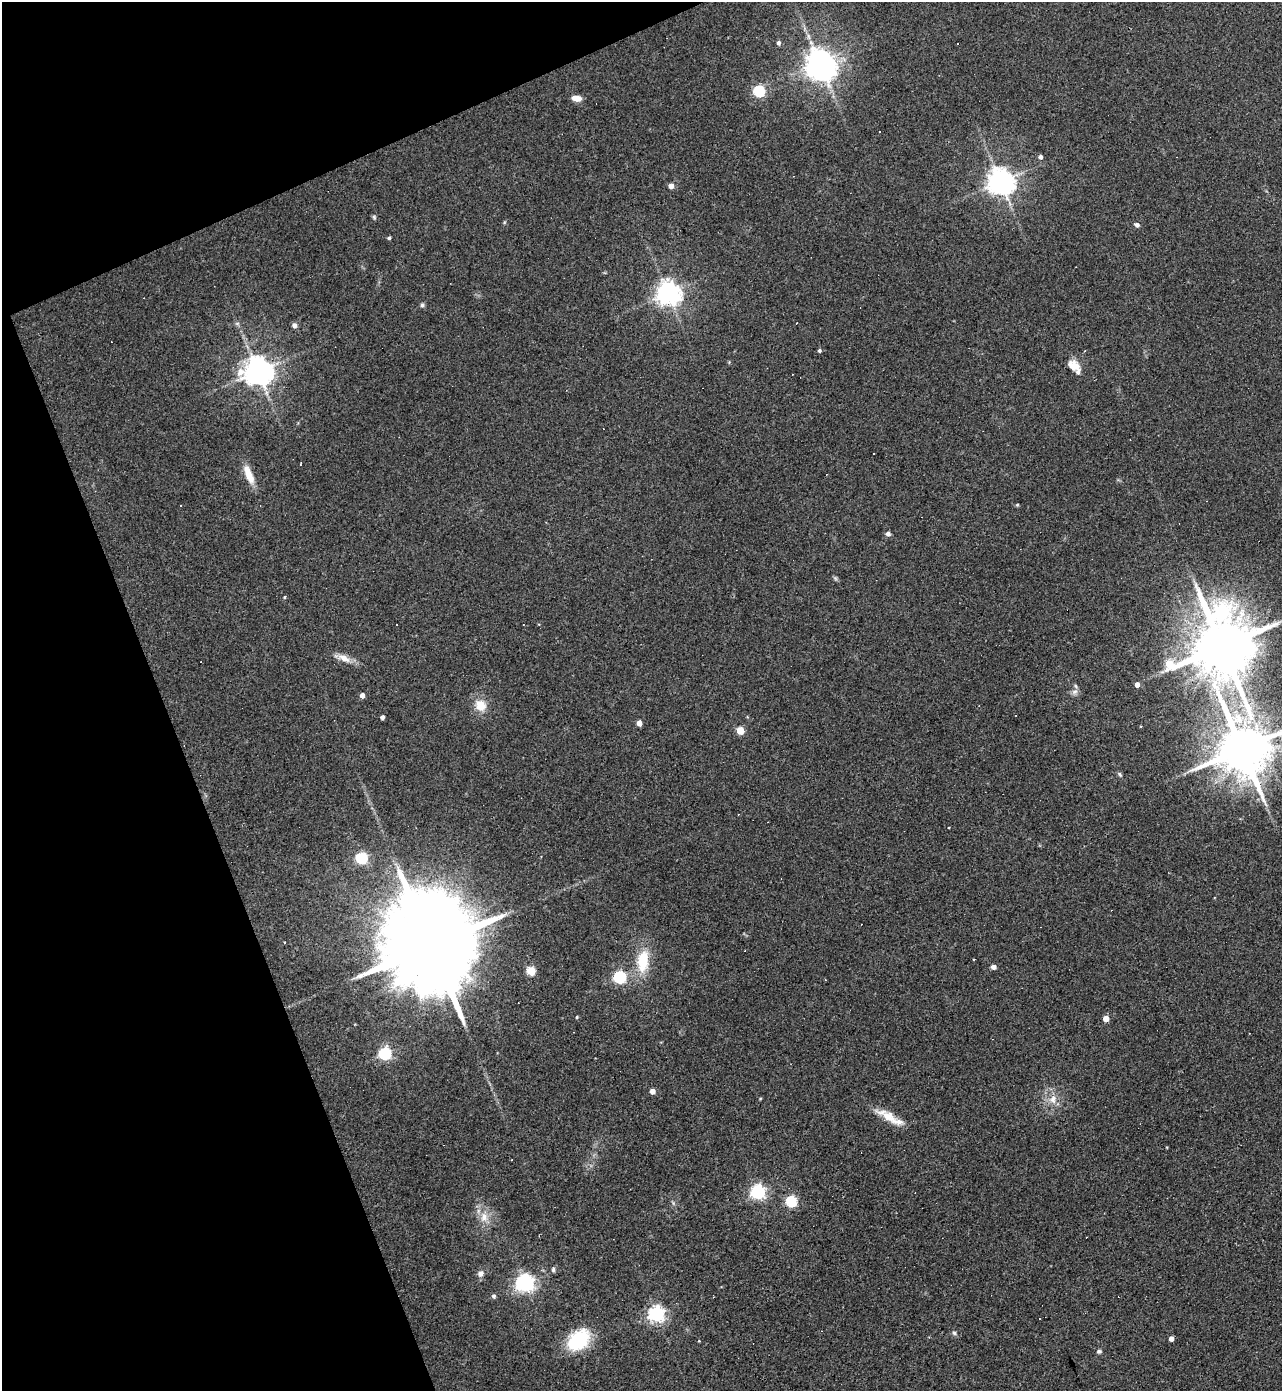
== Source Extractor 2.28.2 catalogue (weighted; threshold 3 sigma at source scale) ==
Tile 5 of 4 x 4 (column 1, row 2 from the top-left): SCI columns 145-1424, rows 2778-4166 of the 5540 x 5554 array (HDU 1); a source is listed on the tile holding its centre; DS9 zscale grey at full resolution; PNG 1284 x 1393 px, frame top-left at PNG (2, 2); no overlay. Shown black and unused: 20% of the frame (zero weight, under 3 of 4 exposures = <1% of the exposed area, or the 3 px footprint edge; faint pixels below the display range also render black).
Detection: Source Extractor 2.28.2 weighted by HDU 2 'WHT'; one run over the whole footprint, this tile lists its part. Background 0.067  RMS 0.0076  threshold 0.0344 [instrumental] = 3 sigma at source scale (4.5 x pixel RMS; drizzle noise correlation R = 1.50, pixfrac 1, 0.05/0.05 arcsec/px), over >= 5 px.
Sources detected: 75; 1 inside a brighter object's white glare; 11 cosmic-ray / hot-pixel residue — not listed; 1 inside a brighter listed object's ellipse — not listed separately; the other 62 listed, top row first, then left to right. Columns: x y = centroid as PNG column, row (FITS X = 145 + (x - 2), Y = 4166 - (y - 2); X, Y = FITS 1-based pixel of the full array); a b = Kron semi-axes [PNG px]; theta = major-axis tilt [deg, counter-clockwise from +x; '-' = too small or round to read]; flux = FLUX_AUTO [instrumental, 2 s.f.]
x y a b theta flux
778 43 5 5 - 2
822 68 8 7 - 690
759 91 5 5 - 79
576 98 9 6 -7 6.2
1040 157 5 4 - 2.5
1000 181 8 7 - 880
671 186 4 4 - 5.8
374 217 7 4 -46 1.1
1137 225 5 4 - 2.9
389 238 4 3 - 1.2
668 293 7 7 - 660
422 305 5 5 - 1.4
294 325 6 6 - 2.5
819 350 4 4 - 1.5
1073 365 17 11 -33 8.5
258 371 8 8 - 1100
300 465 3 2 - 0.55
249 475 23 8 -68 12
181 505 3 3 - 1.1
1017 505 5 3 - 0.72
888 534 4 4 - 3.2
284 597 5 3 - 0.66
1222 611 14 12 25 68
397 625 3 3 - 2.7
1222 646 18 18 - 7000
344 658 17 8 -29 7
1137 685 4 4 - 4.6
1075 692 8 6 21 2.8
362 695 4 4 - 4.1
480 705 15 12 -54 11
382 717 4 4 - 2.7
639 723 5 4 - 5.1
1141 726 3 2 - 0.51
740 730 5 4 - 21
1242 748 16 13 -65 5000
1120 774 6 4 -60 1.2
362 858 5 5 - 76
431 945 36 19 -70 25000
974 960 2 2 - 0.71
643 961 28 14 84 24
993 967 4 4 - 4.3
531 971 5 5 - 34
620 977 5 5 - 100
577 1017 4 4 - 0.68
1106 1019 4 4 - 10
385 1054 6 5 - 120
652 1091 4 4 - 5.6
760 1099 5 3 - 0.62
1053 1099 13 9 87 6.6
889 1117 33 10 -34 14
758 1192 6 6 - 180
791 1201 5 5 - 70
484 1217 14 10 87 7.8
554 1269 5 5 - 1.8
481 1273 8 7 - 3.6
525 1283 6 6 - 350
494 1296 5 5 - 1.6
656 1314 6 6 - 250
954 1333 6 5 - 1.5
1171 1339 4 4 - 4.3
578 1340 21 15 46 53
1099 1351 6 5 - 1.5
Isophote crosses this tile's border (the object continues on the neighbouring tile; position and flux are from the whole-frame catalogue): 1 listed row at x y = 1242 748